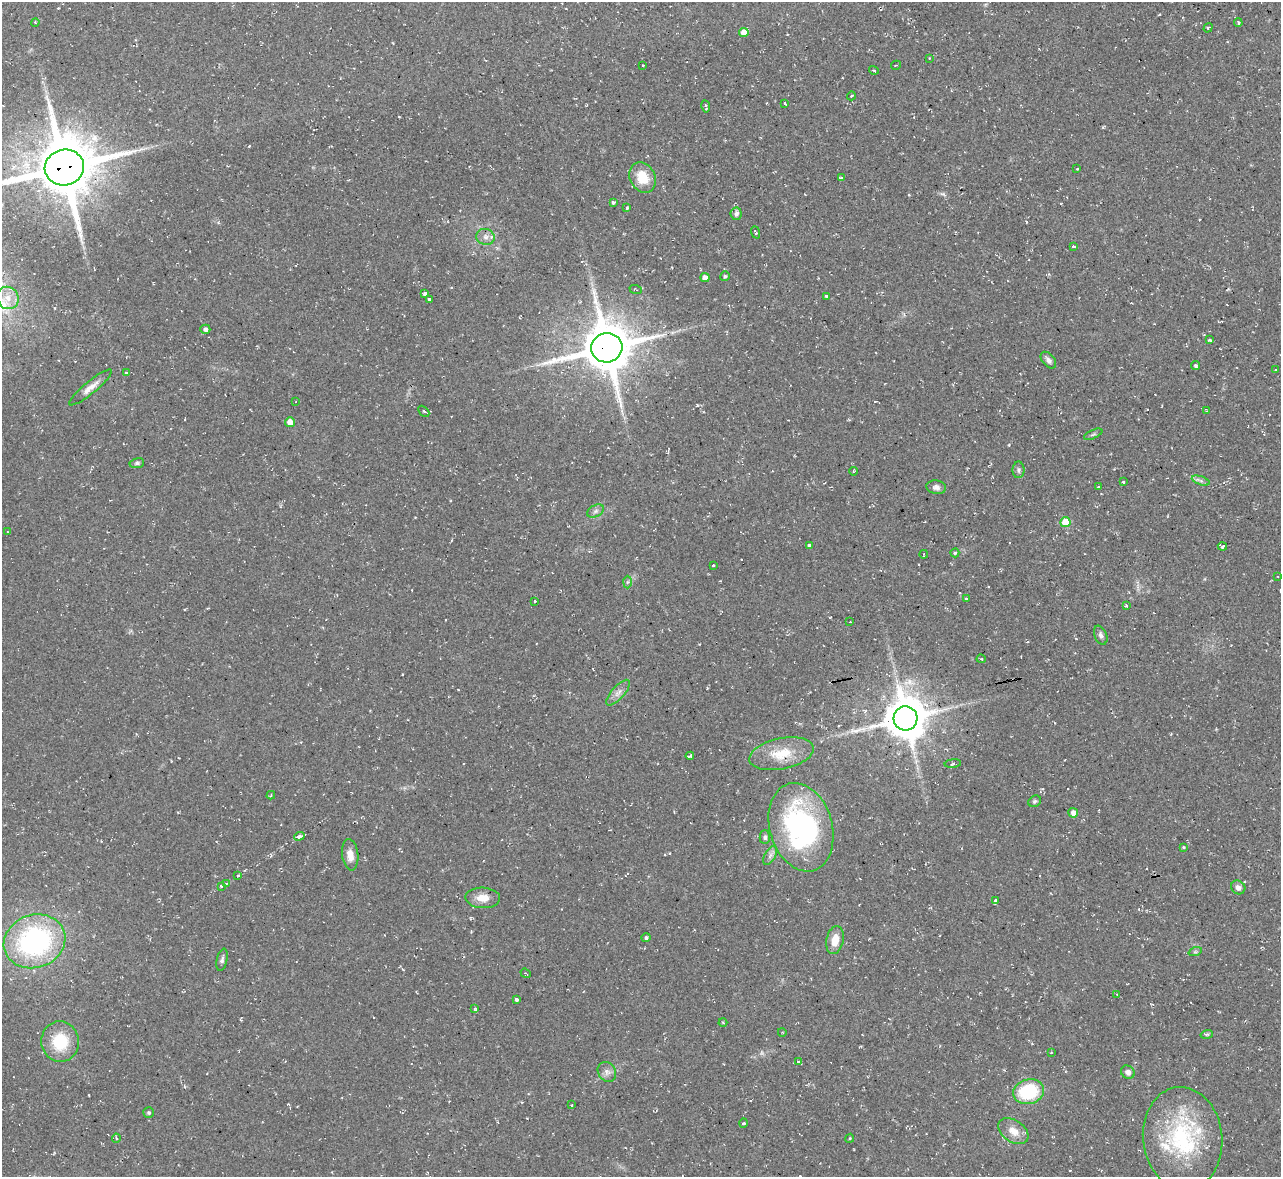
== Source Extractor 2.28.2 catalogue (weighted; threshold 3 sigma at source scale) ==
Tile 10 of 4 x 4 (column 2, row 3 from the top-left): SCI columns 1280-2558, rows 1315-2489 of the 5116 x 5098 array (HDU 1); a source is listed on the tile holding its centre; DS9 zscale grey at full resolution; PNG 1283 x 1179 px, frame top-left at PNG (2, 2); each listed source drawn as its Kron ellipse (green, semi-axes under 4 px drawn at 4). Shown black and unused: <1% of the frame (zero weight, under 2 of 3 exposures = <1% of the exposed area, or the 3 px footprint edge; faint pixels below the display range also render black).
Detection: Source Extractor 2.28.2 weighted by HDU 2 'WHT'; one run over the whole footprint, this tile lists its part. Background 0.0913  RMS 0.01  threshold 0.0458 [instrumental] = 3 sigma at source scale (4.5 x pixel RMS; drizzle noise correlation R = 1.50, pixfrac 1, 0.05/0.05 arcsec/px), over >= 5 px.
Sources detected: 123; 1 too faint to see at this stretch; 8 cosmic-ray / hot-pixel residue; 2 long thin detections or spike segments (spike, bleed or trail) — neither listed nor drawn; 3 inside a brighter listed object's ellipse — not listed separately; the other 109 listed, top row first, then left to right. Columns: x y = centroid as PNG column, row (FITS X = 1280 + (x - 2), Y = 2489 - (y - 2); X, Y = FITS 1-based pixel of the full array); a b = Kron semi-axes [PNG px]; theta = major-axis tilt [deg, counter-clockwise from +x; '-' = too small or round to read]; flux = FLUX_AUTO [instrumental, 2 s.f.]
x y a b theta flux
35 22 4 3 - 0.72
1238 23 4 3 - 1.2
1208 28 5 3 - 0.87
744 32 5 4 - 11
929 58 3 3 - 1
643 65 2 2 - 0.97
896 65 5 2 - 1.1
874 70 5 3 - 1.5
851 96 4 3 - 1.2
785 103 3 2 - 1.3
706 106 6 2 -80 1.8
64 167 20 18 17 7800
1077 169 3 3 - 3.3
642 177 16 12 -63 24
841 178 3 3 - 1.6
613 202 3 3 - 5.3
627 208 3 2 - 1.2
736 214 6 5 - 3.6
755 232 6 3 -68 1.4
485 237 9 8 - 4.8
1073 247 4 3 - 6.2
725 276 5 4 - 1.6
705 278 4 4 - 8.2
636 289 6 2 -22 0.82
425 293 4 3 - 17
827 296 3 3 - 3.8
8 298 11 10 - 12
429 299 3 3 - 7.5
205 329 5 4 - 3.8
1210 340 3 2 - 1.2
607 348 15 14 - 5300
1048 360 10 6 -50 3.8
1196 365 4 4 - 2.1
1276 370 3 2 - 1.1
126 373 4 4 - 1.2
90 387 27 6 40 8.8
296 402 3 2 - 1.8
424 411 6 2 -44 1.1
1206 411 4 2 - 0.76
290 422 5 5 - 9.2
1093 434 10 3 25 1.8
137 463 7 5 9 2
1018 470 8 6 -90 2.5
853 471 4 3 - 0.76
1201 481 9 4 -19 2.6
1123 482 3 3 - 1.4
936 487 10 7 -9 4
1098 487 3 2 - 1.9
596 511 9 6 27 3.1
1065 522 5 5 - 25
8 532 3 3 - 0.72
809 545 4 3 - 3.5
1222 546 4 3 - 4.6
955 553 4 4 - 1.3
924 554 4 2 - 0.75
713 565 3 3 - 3.4
1277 576 2 2 - 0.7
627 582 6 4 88 1.7
966 598 3 2 - 1.7
535 601 3 3 - 2.9
1126 606 4 3 - 1.9
850 622 2 2 - 0.64
1101 635 10 6 -67 3.1
981 659 5 3 - 1.4
618 693 16 6 48 6.1
905 718 12 12 - 3500
781 754 33 15 12 28
690 756 4 3 - 11
953 764 8 4 7 1.9
271 795 4 3 - 1.1
1035 801 7 5 32 1.9
1073 813 5 5 - 6.3
801 827 45 31 -74 210
299 836 5 3 - 9.1
765 837 7 5 -88 2.2
1183 847 3 3 - 0.98
350 855 15 8 -83 9.8
770 856 10 5 62 3.9
238 876 3 3 - 2.1
226 883 3 3 - 1.4
221 886 3 3 - 1.2
1238 887 7 6 - 4.2
483 898 17 10 -3 11
996 900 3 3 - 4.6
646 938 4 4 - 2.1
835 940 14 8 79 13
35 941 31 26 20 190
1195 952 7 4 18 1.6
222 960 11 5 77 2.9
526 973 5 2 - 0.85
1117 994 3 2 - 0.99
517 999 4 3 - 6.3
475 1008 3 3 - 3.5
723 1023 4 3 - 1
782 1032 4 3 - 0.77
1207 1034 6 4 17 1.7
60 1042 20 19 - 38
1051 1053 3 2 - 0.55
798 1062 3 3 - 12
607 1072 10 8 -58 5.1
1128 1072 7 6 - 4.1
1029 1092 16 12 15 61
572 1105 3 2 - 0.65
149 1113 5 5 - 1.6
744 1123 5 3 - 1.2
1013 1131 17 11 -34 12
116 1138 4 4 - 1.8
850 1138 4 3 - 1
1183 1138 51 39 -84 120
Overlapping masked pixels (flux is a lower limit): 2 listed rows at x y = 64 167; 607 348
Isophote crosses this tile's border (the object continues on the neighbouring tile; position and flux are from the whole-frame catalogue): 1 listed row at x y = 64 167
Unlisted compact peaks at least as high as the median listed source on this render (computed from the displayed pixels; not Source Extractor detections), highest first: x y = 697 405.